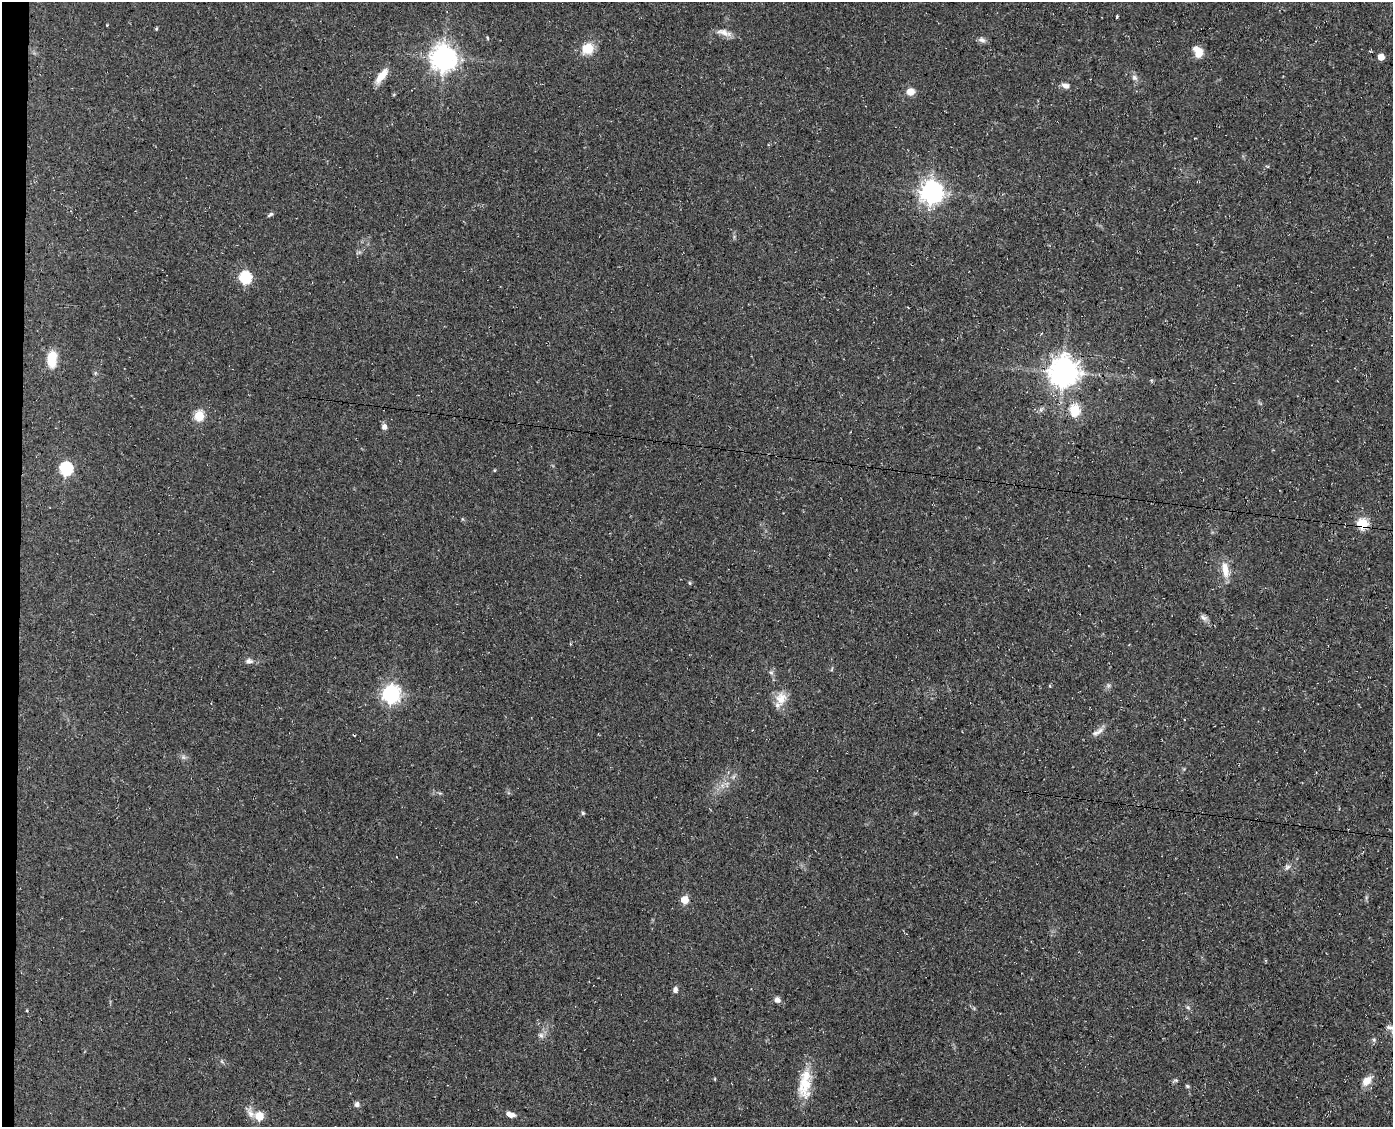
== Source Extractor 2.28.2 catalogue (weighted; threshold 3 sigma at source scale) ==
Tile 7 of 3 x 4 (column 1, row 3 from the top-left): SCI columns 286-1676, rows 1126-2250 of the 4597 x 4502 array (HDU 1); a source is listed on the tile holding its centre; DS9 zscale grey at full resolution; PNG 1395 x 1129 px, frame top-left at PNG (2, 2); no overlay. Shown black and unused: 1% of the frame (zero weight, under 3 of 4 exposures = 4% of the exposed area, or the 3 px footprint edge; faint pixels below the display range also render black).
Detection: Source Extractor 2.28.2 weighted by HDU 2 'WHT'; one run over the whole footprint, this tile lists its part. Background 0.15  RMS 0.0077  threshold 0.0346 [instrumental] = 3 sigma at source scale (4.5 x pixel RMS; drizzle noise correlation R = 1.50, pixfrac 1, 0.05/0.05 arcsec/px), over >= 5 px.
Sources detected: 59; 1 too faint to see at this stretch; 1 cosmic-ray / hot-pixel residue — not listed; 1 inside a brighter listed object's ellipse — not listed separately; the other 56 listed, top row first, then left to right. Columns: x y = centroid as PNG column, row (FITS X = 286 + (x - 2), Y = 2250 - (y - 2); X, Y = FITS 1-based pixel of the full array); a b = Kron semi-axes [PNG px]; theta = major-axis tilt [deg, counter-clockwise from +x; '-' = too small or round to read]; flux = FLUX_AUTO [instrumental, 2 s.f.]
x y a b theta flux
1117 16 3 3 - 1.1
107 25 3 2 - 0.57
156 29 4 3 - 0.9
724 32 22 8 -18 6
487 38 5 3 - 0.7
982 40 10 6 -13 2.7
588 49 13 11 32 15
1199 54 11 8 70 7.7
1381 57 5 5 - 9.6
443 58 9 8 - 820
381 76 22 8 52 9.6
1134 77 9 7 -45 2.8
1066 86 10 6 -16 3.5
910 92 7 7 - 7.6
931 192 8 8 - 590
270 214 8 4 38 1.5
245 278 6 6 - 79
52 359 20 11 87 14
1063 372 9 9 - 1100
95 373 6 4 72 1.1
1041 409 8 5 45 1.7
1074 410 6 5 - 50
199 416 5 5 - 44
384 427 8 7 - 3
66 469 6 6 - 98
495 470 4 3 - 0.68
462 519 6 4 -89 0.78
1362 524 6 5 - 51
1225 570 24 9 -82 9.9
690 583 5 3 - 0.83
1203 618 11 6 -30 2.8
249 661 10 7 -7 3.1
832 669 6 3 70 0.83
771 672 6 6 - 1.7
391 694 7 7 - 300
781 698 17 15 53 11
1100 731 15 7 42 4.2
183 757 7 6 - 1.9
583 813 5 4 - 1.1
1287 867 9 6 43 2.5
684 900 5 5 - 22
675 990 8 6 83 2.5
777 1000 8 7 - 3.3
1188 1008 6 4 -20 1.2
27 1010 4 2 - 0.56
1391 1029 15 8 -38 5
541 1035 9 6 -45 2.6
1374 1040 7 5 70 1.5
715 1079 5 3 - 0.62
1175 1080 9 5 23 1.4
1367 1081 14 9 46 8
805 1084 40 15 85 23
1187 1086 6 4 -16 1.2
357 1104 7 6 - 2.5
510 1114 12 6 -13 4.5
259 1116 9 5 -25 26
Overlapping masked pixels (flux is a lower limit): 2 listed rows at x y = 1063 372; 1362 524
Isophote crosses this tile's border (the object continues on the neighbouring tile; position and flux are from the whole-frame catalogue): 1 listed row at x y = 1391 1029